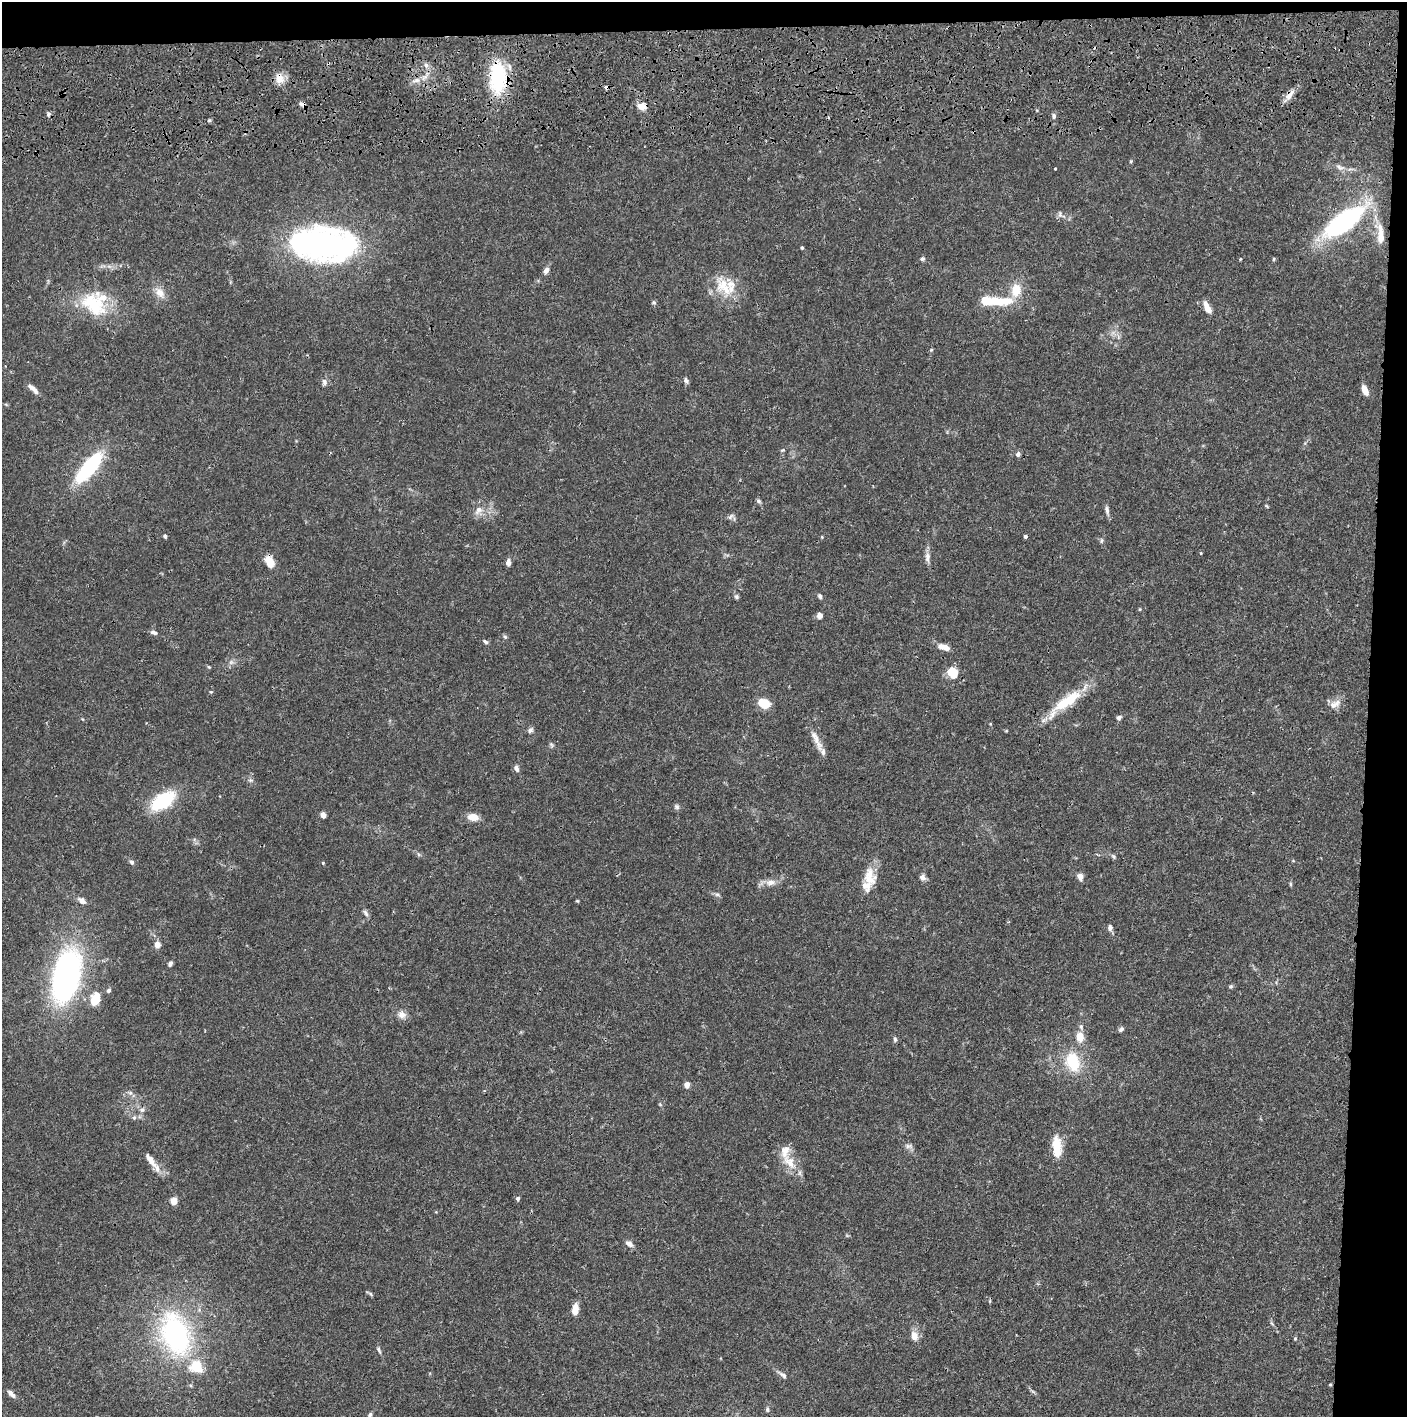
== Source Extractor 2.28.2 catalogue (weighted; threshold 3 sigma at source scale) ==
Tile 3 of 3 x 3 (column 3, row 1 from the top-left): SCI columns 2823-4227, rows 2948-4362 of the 4237 x 4419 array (HDU 1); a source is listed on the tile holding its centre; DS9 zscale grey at full resolution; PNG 1409 x 1419 px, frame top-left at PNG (2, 2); no overlay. Shown black and unused: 5% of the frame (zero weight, under 3 of 4 exposures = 6% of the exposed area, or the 3 px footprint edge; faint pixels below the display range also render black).
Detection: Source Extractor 2.28.2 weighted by HDU 2 'WHT'; one run over the whole footprint, this tile lists its part. Background 0.0265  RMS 0.0025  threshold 0.0114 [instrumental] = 3 sigma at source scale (4.5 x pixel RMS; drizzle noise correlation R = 1.50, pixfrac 1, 0.05/0.05 arcsec/px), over >= 5 px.
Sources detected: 128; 3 inside a brighter object's white glare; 3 cosmic-ray / hot-pixel residue — not listed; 5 inside a brighter listed object's ellipse — not listed separately; the other 117 listed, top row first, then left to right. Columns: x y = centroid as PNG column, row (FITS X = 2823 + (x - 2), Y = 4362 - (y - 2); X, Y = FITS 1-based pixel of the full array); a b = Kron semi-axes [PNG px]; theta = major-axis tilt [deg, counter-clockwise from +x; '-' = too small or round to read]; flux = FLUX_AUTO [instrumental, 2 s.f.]
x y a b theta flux
426 65 7 6 - 0.84
498 78 33 19 -89 18
280 79 15 11 -74 2.6
416 80 11 5 24 1.2
1290 95 18 8 53 1.9
302 104 9 6 -34 0.79
642 106 11 9 -1 2
1054 116 6 5 - 0.67
209 120 6 4 0 0.34
1131 161 5 3 - 0.26
1340 167 14 6 -16 1.4
1055 169 3 2 - 0.29
1060 214 10 5 84 0.65
1343 223 52 22 35 30
1381 235 22 7 -88 3.3
324 244 61 38 -4 70
802 248 4 3 - 0.36
922 259 7 5 25 0.5
1240 259 3 3 - 0.27
1274 259 5 3 - 0.28
546 270 9 6 56 0.96
724 286 30 19 -55 7.5
1016 290 18 13 81 4.5
160 293 17 10 -53 2.5
1000 301 31 10 -1 7.9
654 302 6 5 - 0.42
93 304 40 24 -41 13
1207 308 15 6 -64 2.5
686 381 9 5 -60 0.62
324 382 9 6 -72 0.82
33 389 17 5 -43 1.4
1365 390 11 5 -66 2.3
783 450 6 4 12 0.28
1018 454 6 5 - 0.76
89 467 35 12 50 21
759 501 7 5 -23 0.48
478 510 13 8 54 1.8
1107 510 12 6 -78 0.91
730 517 10 4 45 0.57
165 536 5 4 - 0.43
1025 536 3 3 - 0.65
822 537 4 3 - 0.23
1101 540 8 4 81 0.4
927 557 14 7 88 1.4
270 561 12 8 -66 3.8
508 562 8 5 86 1
820 596 7 5 -70 0.52
736 597 7 5 -47 0.54
820 615 6 6 - 1.3
154 632 9 5 -15 0.75
505 637 6 5 - 0.41
485 641 8 4 -33 0.47
944 647 13 6 -15 2.3
231 662 5 5 - 0.6
209 667 5 4 - 0.26
953 672 12 10 -37 4.9
211 692 5 4 - 0.24
1066 702 53 13 37 10
764 703 8 6 -24 8
1335 704 18 9 29 2
1119 717 7 5 25 0.58
530 730 8 6 57 0.66
816 739 28 7 -70 2.5
551 745 7 5 -59 0.44
516 768 8 5 -68 0.96
250 780 7 5 -11 0.52
163 801 25 13 33 15
677 807 7 6 - 0.61
323 815 5 4 - 2.1
473 817 11 8 -8 2.8
1113 856 6 5 - 0.49
132 862 7 5 -35 0.54
323 863 4 4 - 0.26
1080 876 8 7 - 1.3
869 877 25 16 -80 4.9
922 877 8 7 - 0.89
770 882 13 8 8 1.9
1290 884 6 4 -89 0.32
717 894 6 5 - 0.53
82 900 10 7 -35 1.3
577 901 5 4 - 0.25
366 913 11 5 -57 0.71
1110 928 8 6 89 0.8
157 944 7 7 - 1.5
170 964 7 5 55 0.58
66 976 51 24 78 70
1231 986 6 4 44 0.36
109 990 6 5 - 0.61
95 999 15 9 71 5.2
402 1015 10 9 - 1.6
1121 1029 8 5 37 0.58
1080 1037 13 9 -84 3.1
895 1039 7 4 -80 0.54
1073 1062 23 15 -73 9.2
687 1085 4 4 - 3.1
130 1093 6 4 72 0.47
142 1110 6 6 - 0.61
134 1117 6 5 - 0.52
908 1146 10 6 0 0.82
1057 1146 21 8 -86 6.6
151 1160 20 7 -57 2.3
789 1162 28 13 -51 4.6
518 1199 5 4 - 0.59
174 1201 4 4 - 5.6
629 1244 10 6 -39 1.2
370 1294 7 4 -46 0.39
575 1309 11 6 82 2.9
175 1334 39 25 -71 47
914 1336 12 9 -76 2
1295 1338 5 3 - 0.25
379 1350 9 4 -71 0.51
196 1367 23 21 -26 7.2
783 1375 13 6 -33 0.96
1330 1384 5 3 - 0.22
11 1394 12 5 -47 1.1
767 1409 7 5 -82 0.46
370 1415 6 4 54 0.48
Overlapping masked pixels (flux is a lower limit): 6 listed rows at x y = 498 78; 280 79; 1290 95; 302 104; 1343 223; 66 976
Isophote crosses this tile's border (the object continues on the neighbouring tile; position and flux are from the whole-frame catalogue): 1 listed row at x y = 66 976